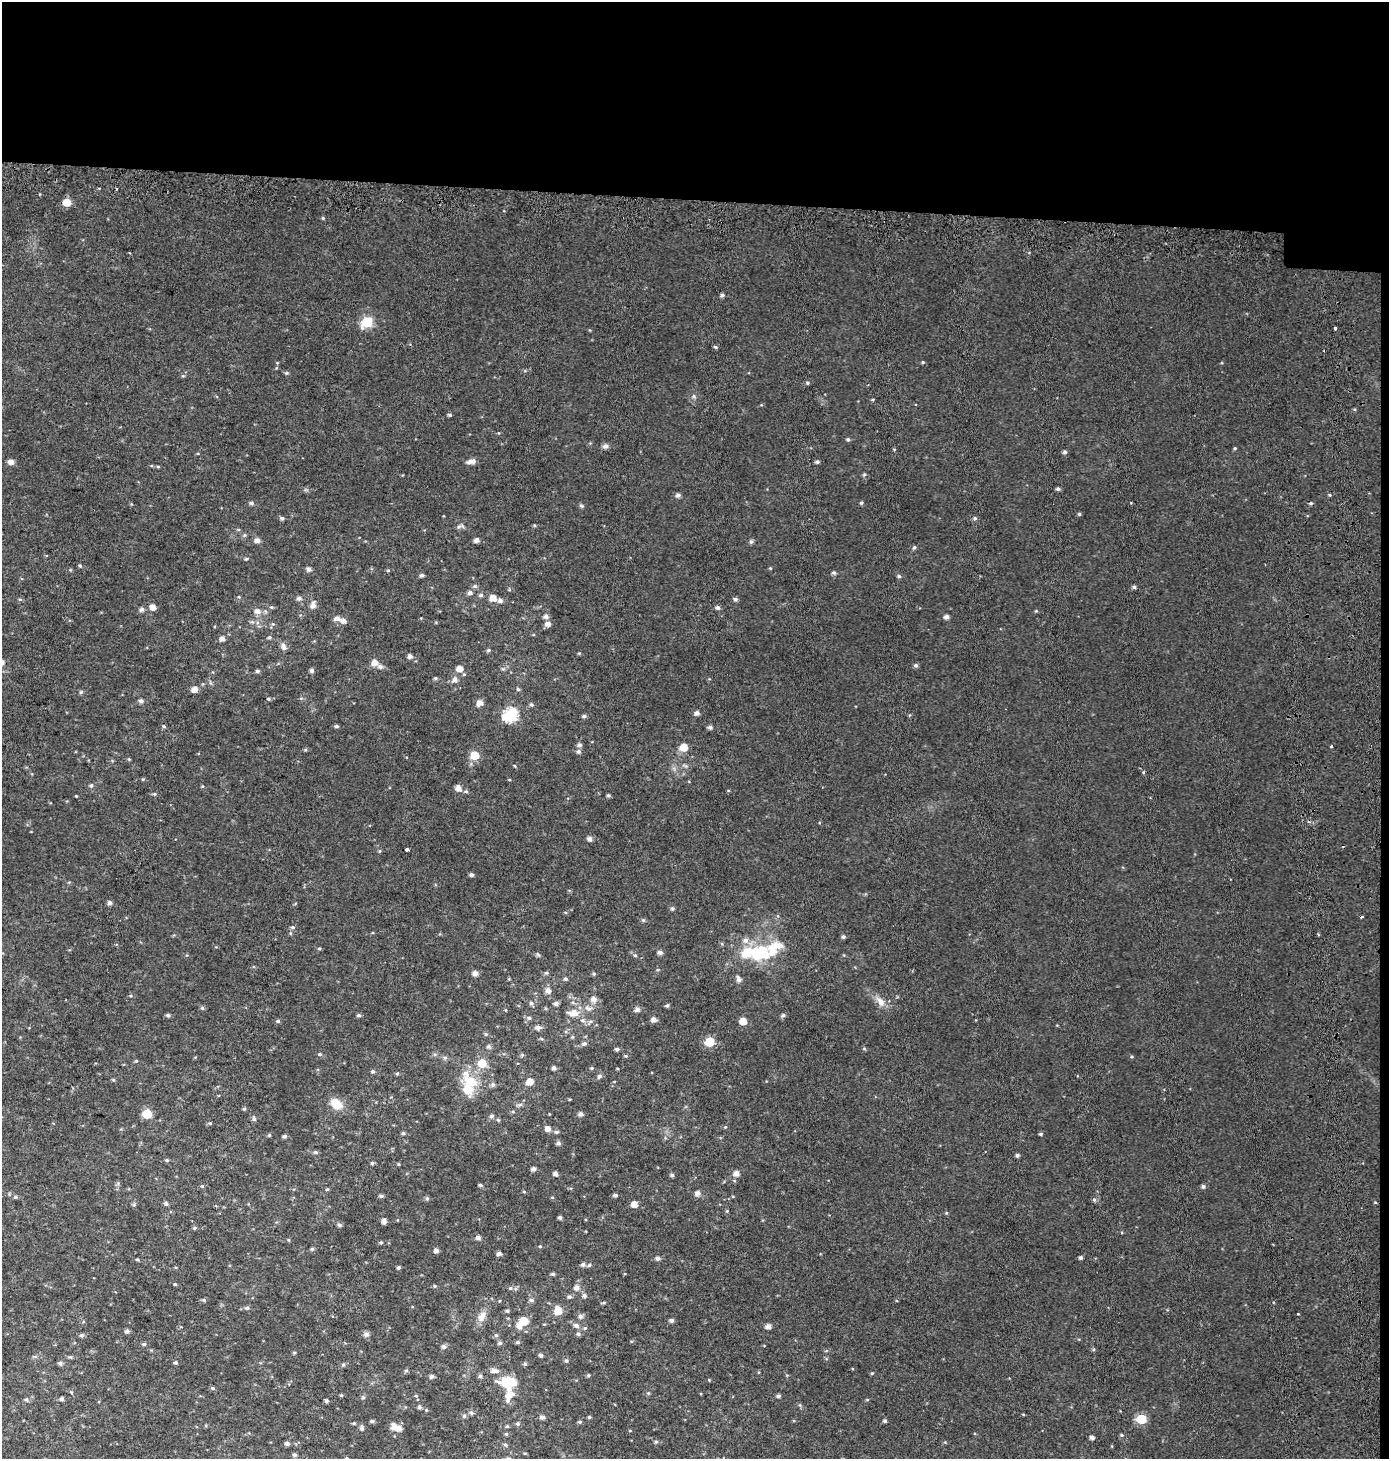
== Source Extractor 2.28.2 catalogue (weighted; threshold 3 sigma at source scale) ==
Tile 3 of 3 x 3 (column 3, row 1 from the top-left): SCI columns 3107-4493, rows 2977-4433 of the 4819 x 4478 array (HDU 1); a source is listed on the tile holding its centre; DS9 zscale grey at full resolution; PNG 1391 x 1461 px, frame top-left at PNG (2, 2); no overlay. Shown black and unused: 14% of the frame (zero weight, under 2 of 3 exposures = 6% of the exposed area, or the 3 px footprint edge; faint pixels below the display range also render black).
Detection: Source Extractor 2.28.2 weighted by HDU 2 'WHT'; one run over the whole footprint, this tile lists its part. Background 0.0305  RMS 0.008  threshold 0.0359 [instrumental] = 3 sigma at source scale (4.5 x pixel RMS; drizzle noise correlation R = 1.50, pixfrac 1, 0.0396/0.0396 arcsec/px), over >= 5 px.
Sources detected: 323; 4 cosmic-ray / hot-pixel residue — not listed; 8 inside a brighter listed object's ellipse — not listed separately; the other 311 listed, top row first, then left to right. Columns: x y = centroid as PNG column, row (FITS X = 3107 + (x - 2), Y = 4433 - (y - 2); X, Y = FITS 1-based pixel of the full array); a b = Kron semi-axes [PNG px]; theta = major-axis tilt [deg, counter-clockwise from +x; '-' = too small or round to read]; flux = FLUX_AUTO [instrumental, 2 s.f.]
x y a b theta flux
67 202 6 5 - 13
323 218 4 4 - 0.99
722 295 5 4 - 2.1
367 322 7 6 - 50
1335 328 3 3 - 4.9
716 347 6 4 -27 1.2
923 362 4 4 - 0.84
286 373 6 4 -18 1.3
183 376 6 3 -17 0.87
807 383 5 5 - 1.2
694 396 6 5 - 1.5
873 399 5 3 - 0.7
449 415 5 4 - 1.2
848 440 5 4 - 1.4
605 446 8 6 32 2.5
1235 448 4 4 - 0.92
894 449 5 3 - 0.67
1065 452 5 5 - 1.8
471 461 13 6 10 3.7
11 462 6 5 - 4.4
817 462 5 4 - 1.5
158 467 5 4 - 0.86
864 474 6 4 3 1.1
1058 489 4 4 - 1.7
678 495 5 5 - 2.5
1330 495 4 3 - 0.81
251 503 5 5 - 1.7
861 503 5 4 - 1.1
581 505 5 5 - 1.6
1079 514 4 4 - 1
282 518 5 5 - 1.7
975 518 5 5 - 1.8
459 527 10 5 32 1.9
257 540 6 5 - 3.6
477 540 5 5 - 3.4
751 542 5 5 - 1.9
914 547 5 5 - 1.4
246 559 5 4 - 1.1
80 566 5 4 - 1.1
770 568 4 3 - 0.73
309 569 5 5 - 2.7
388 570 5 3 - 0.82
834 573 5 5 - 1.6
422 575 5 4 - 1.8
899 576 5 4 - 1.4
475 586 6 5 - 1.8
1134 587 4 4 - 1.7
470 592 7 6 - 2.4
481 595 6 5 - 1.6
239 597 4 3 - 0.77
299 598 6 6 - 2.7
493 598 6 5 - 8.5
20 599 6 4 -1 1
735 599 5 5 - 1.9
500 601 7 5 -13 2.5
313 605 8 5 82 4.8
153 607 5 5 - 6.1
271 607 6 5 - 1.1
717 607 5 5 - 2.3
142 609 6 6 - 2.5
257 611 7 7 - 4.3
1036 611 5 3 - 0.75
546 617 6 5 - 3.2
946 617 5 4 - 3.1
337 618 9 6 -7 3.8
273 624 6 3 -16 0.9
548 624 7 5 17 3.9
269 637 5 5 - 1.4
222 638 5 4 - 4
283 646 11 6 -65 3.6
488 650 5 4 - 1.4
579 653 4 4 - 0.73
410 656 5 5 - 3
374 663 8 7 - 5.7
916 665 5 5 - 1.8
460 669 6 5 - 7.3
503 669 5 4 - 1.2
257 671 4 4 - 1.7
311 671 5 5 - 2.2
436 678 5 4 - 1.3
455 679 7 6 - 3.8
194 689 6 5 - 5.6
518 689 5 5 - 1.2
81 692 6 5 - 1.2
269 699 5 3 - 0.94
141 701 6 5 - 2.3
480 703 7 6 - 5
531 704 5 5 - 1.5
697 713 5 4 - 3.3
510 715 7 6 - 120
584 716 5 4 - 1.7
164 726 5 4 - 1.1
336 726 5 4 - 1.5
710 727 5 5 - 2.2
579 745 5 5 - 2.2
1331 746 3 2 - 1.3
684 747 6 5 - 14
305 750 5 4 - 0.94
579 751 6 6 - 2
475 755 6 6 - 18
129 759 4 4 - 0.81
515 766 4 3 - 0.77
1143 772 4 4 - 0.81
143 779 4 4 - 0.86
91 786 6 5 - 1.5
458 788 6 5 - 5.7
466 791 5 5 - 1.2
154 794 5 4 - 1.1
76 796 3 3 - 0.57
608 796 4 4 - 1.4
589 839 7 6 - 2.3
407 849 4 3 - 8.1
380 851 6 4 89 0.89
471 875 5 4 - 2
109 903 6 5 - 2.2
672 908 5 5 - 1.6
643 920 6 5 - 1.1
292 927 6 5 - 1.5
290 933 6 4 71 0.92
843 937 5 4 - 1.8
745 940 7 7 - 4.1
319 948 5 3 - 0.9
660 952 5 5 - 2.8
761 952 26 17 24 41
538 954 7 5 -24 1.4
635 955 5 5 - 1.2
475 973 5 5 - 4.2
594 974 5 5 - 1.2
509 979 5 4 - 0.72
565 979 5 5 - 1.6
739 979 10 6 -72 2.8
548 990 6 5 - 4.9
593 999 10 9 - 4.4
880 1001 16 9 -51 6.8
531 1003 6 6 - 2
556 1003 5 5 - 2.7
667 1005 5 4 - 1.4
202 1008 5 5 - 1.4
588 1009 11 7 -30 4.3
637 1009 6 5 - 3.5
505 1010 5 3 - 0.61
573 1013 15 8 -1 8.1
168 1015 5 4 - 1.8
359 1015 6 4 0 1.6
783 1015 6 4 25 1.8
529 1018 7 5 -2 2
654 1019 5 5 - 3.8
278 1021 5 4 - 1.5
590 1021 8 6 37 2.4
743 1021 5 5 - 12
538 1027 7 6 - 3.4
486 1034 5 5 - 1.2
541 1039 6 4 -20 1.1
709 1042 6 5 - 33
584 1043 7 6 - 2.4
488 1046 7 5 1 1.6
864 1048 6 4 -1 0.87
617 1049 5 4 - 1.9
320 1054 6 4 13 1.3
522 1055 6 5 - 1.1
626 1056 5 4 - 1
445 1058 6 6 - 1.8
136 1061 4 4 - 0.92
554 1068 4 4 - 2.2
592 1068 4 4 - 0.94
373 1071 5 5 - 1.5
397 1073 5 4 - 1.1
599 1076 7 5 59 2
113 1080 5 4 - 0.93
530 1082 6 5 - 9.7
470 1084 27 16 79 30
493 1085 6 6 - 2
336 1104 15 11 -32 12
244 1109 5 4 - 1.1
513 1112 5 3 - 0.8
147 1114 6 5 - 32
581 1114 5 5 - 2.6
491 1116 6 5 - 2.1
254 1119 6 5 - 1.6
498 1120 5 4 - 1
210 1123 5 4 - 0.88
725 1127 4 3 - 0.75
548 1129 5 5 - 5.6
556 1132 6 4 13 1.5
403 1133 5 4 - 1.4
1040 1134 5 4 - 1.1
269 1135 5 4 - 1
284 1136 5 4 - 1.6
558 1143 5 5 - 2.3
316 1152 6 4 -2 1.6
1017 1155 4 4 - 2
167 1160 5 4 - 1.1
372 1163 4 4 - 1.5
398 1164 5 3 - 0.71
533 1169 4 4 - 3
555 1173 4 4 - 3.2
736 1173 6 6 - 4.7
672 1175 5 4 - 1.5
480 1185 5 4 - 1.4
202 1186 5 4 - 0.99
1203 1186 5 4 - 2
327 1189 5 4 - 0.93
524 1192 5 3 - 0.78
698 1193 6 5 - 3.8
615 1195 5 4 - 1.7
381 1196 6 4 1 1.6
15 1197 6 4 -1 1.2
552 1197 5 3 - 0.76
427 1198 6 5 - 1.4
1094 1200 6 4 -73 1.5
166 1204 6 5 - 1.6
634 1204 5 5 - 7.8
134 1205 6 5 - 1.3
946 1213 5 4 - 0.72
560 1217 4 3 - 1.8
384 1221 6 4 -84 3.4
339 1225 6 4 -20 1.8
195 1228 6 4 2 1.3
478 1238 5 4 - 3.1
288 1240 5 3 - 0.74
381 1242 5 4 - 1.1
540 1246 4 3 - 0.89
312 1249 5 5 - 1.1
436 1250 5 4 - 2.8
499 1254 5 4 - 2.3
658 1258 5 5 - 2.6
1081 1258 4 4 - 1.8
137 1260 4 4 - 1
583 1265 6 5 - 2
589 1265 6 4 17 1.6
398 1268 4 4 - 1.5
553 1274 5 3 - 1.6
175 1284 4 4 - 0.86
434 1286 5 4 - 0.99
577 1287 7 6 - 4
510 1288 5 5 - 1.2
584 1296 6 5 - 2.1
569 1297 6 5 - 1.7
204 1300 6 4 -15 1.3
531 1300 6 5 - 2.3
603 1303 7 3 9 0.93
247 1308 6 5 - 1.8
507 1311 5 5 - 1.3
558 1311 7 6 - 14
482 1316 15 9 69 7.1
580 1316 6 5 - 2.9
671 1320 5 4 - 2.3
524 1321 7 7 - 14
576 1326 8 6 -22 3
768 1326 5 5 - 3.9
585 1328 5 4 - 1.2
127 1331 5 5 - 2.2
366 1334 8 7 - 2.4
578 1334 6 5 - 1.9
81 1335 5 5 - 1.7
496 1335 6 6 - 1.7
517 1342 6 4 2 1.4
500 1343 6 5 - 1.6
144 1344 5 4 - 1.5
444 1347 6 5 - 2.6
294 1353 5 4 - 0.99
541 1355 5 4 - 2
35 1357 6 4 0 1.4
566 1361 6 5 - 1.4
175 1362 4 4 - 1.3
60 1363 6 5 - 1.8
525 1364 5 5 - 1.3
343 1365 5 4 - 1.2
406 1370 5 5 - 1.1
494 1370 10 6 -9 4.5
872 1373 5 4 - 0.9
588 1375 5 4 - 1.1
431 1376 5 5 - 2
480 1376 6 4 15 1.6
508 1382 11 7 0 41
213 1388 6 4 -22 1.3
72 1393 4 4 - 1.7
648 1393 4 4 - 0.87
341 1395 4 4 - 0.94
509 1396 13 8 65 11
778 1396 4 4 - 1.9
363 1397 6 5 - 1.2
26 1399 6 5 - 1.4
62 1399 5 4 - 2
867 1400 5 3 - 0.73
327 1401 5 4 - 1.4
800 1405 5 5 - 1.1
419 1407 5 4 - 1.7
471 1413 6 5 - 2
1023 1414 4 3 - 0.6
464 1416 5 5 - 1.5
542 1417 5 5 - 2.8
589 1417 4 4 - 1.1
1141 1419 6 5 - 42
372 1421 5 3 - 1.6
885 1421 4 4 - 1.6
580 1422 5 4 - 1.2
354 1423 5 4 - 0.98
518 1424 5 5 - 1.6
507 1426 4 4 - 1
362 1428 7 6 - 1.8
398 1428 9 6 -17 5.8
630 1431 4 3 - 0.63
506 1434 4 4 - 1.1
1121 1435 5 4 - 1.1
1092 1437 4 4 - 2.7
656 1442 5 4 - 1.1
287 1443 5 4 - 2.1
505 1445 6 5 - 1.4
295 1455 5 5 - 1.8
346 1458 5 3 - 0.71
Isophote crosses this tile's border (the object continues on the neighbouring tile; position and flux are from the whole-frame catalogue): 1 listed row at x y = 346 1458